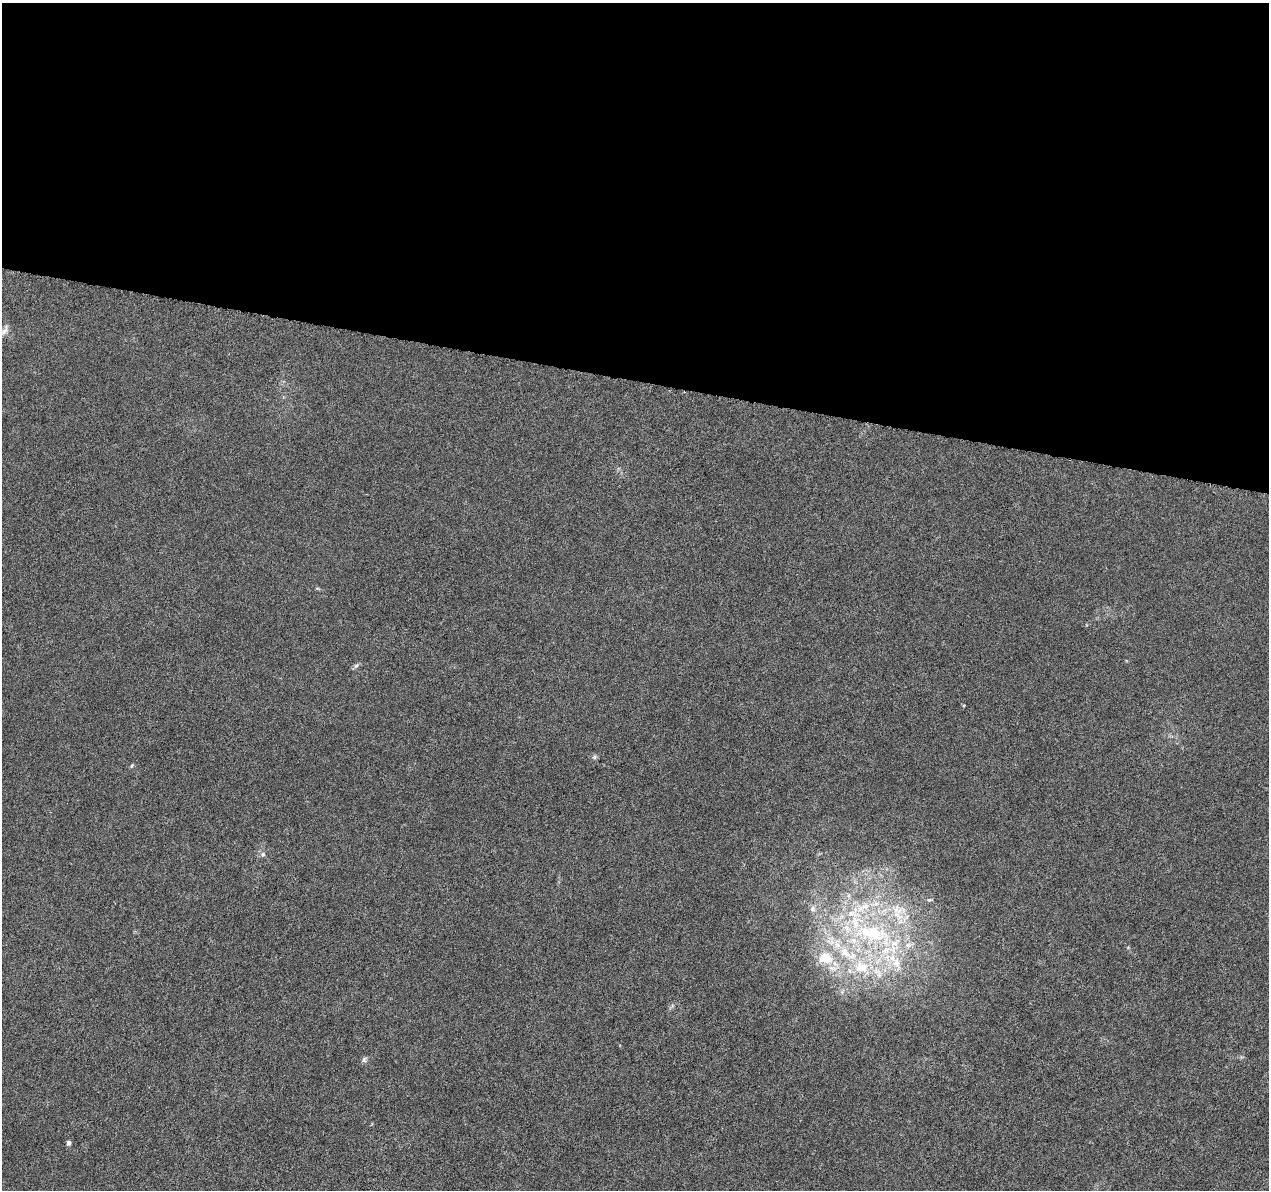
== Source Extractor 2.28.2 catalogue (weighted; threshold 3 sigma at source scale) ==
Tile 3 of 4 x 4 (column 3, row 1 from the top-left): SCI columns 2538-3804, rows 3797-4984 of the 5093 x 5273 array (HDU 1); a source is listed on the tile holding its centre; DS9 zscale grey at full resolution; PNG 1271 x 1192 px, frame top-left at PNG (2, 3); no overlay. Shown black and unused: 32% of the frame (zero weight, under 5 of 10 exposures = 1% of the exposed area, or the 3 px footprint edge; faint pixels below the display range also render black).
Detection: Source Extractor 2.28.2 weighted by HDU 2 'WHT'; one run over the whole footprint, this tile lists its part. Background 5.98e-04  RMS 8.6e-04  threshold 0.00351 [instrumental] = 3 sigma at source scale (4.09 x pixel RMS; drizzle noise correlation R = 1.36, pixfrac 0.8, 0.0396/0.0396 arcsec/px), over >= 5 px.
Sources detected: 24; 7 inside a brighter listed object's ellipse — not listed separately; the other 17 listed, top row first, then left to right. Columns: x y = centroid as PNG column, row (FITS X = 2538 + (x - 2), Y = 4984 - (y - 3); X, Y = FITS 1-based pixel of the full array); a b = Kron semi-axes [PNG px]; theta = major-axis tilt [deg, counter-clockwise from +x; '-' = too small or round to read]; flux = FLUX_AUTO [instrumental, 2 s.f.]
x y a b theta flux
4 330 19 8 57 0.55
356 666 8 5 43 0.19
964 705 3 3 - 0.078
594 757 7 4 90 0.14
131 766 6 3 70 0.094
263 854 7 6 - 0.19
849 896 7 4 -71 0.17
865 906 18 11 -1 1.5
813 908 8 8 - 0.34
897 910 26 16 -6 2.5
871 933 47 23 -9 9.2
845 952 21 12 -46 1.9
825 958 19 14 -7 2.2
896 963 21 13 -69 1.9
861 967 22 17 1 3
364 1060 9 6 60 0.19
68 1143 6 5 - 0.22
Isophote crosses this tile's border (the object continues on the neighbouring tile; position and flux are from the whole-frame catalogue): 1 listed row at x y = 4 330
Unlisted compact peaks at least as high as the median listed source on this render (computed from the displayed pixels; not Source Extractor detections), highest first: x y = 317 588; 1128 947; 672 1005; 1087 625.